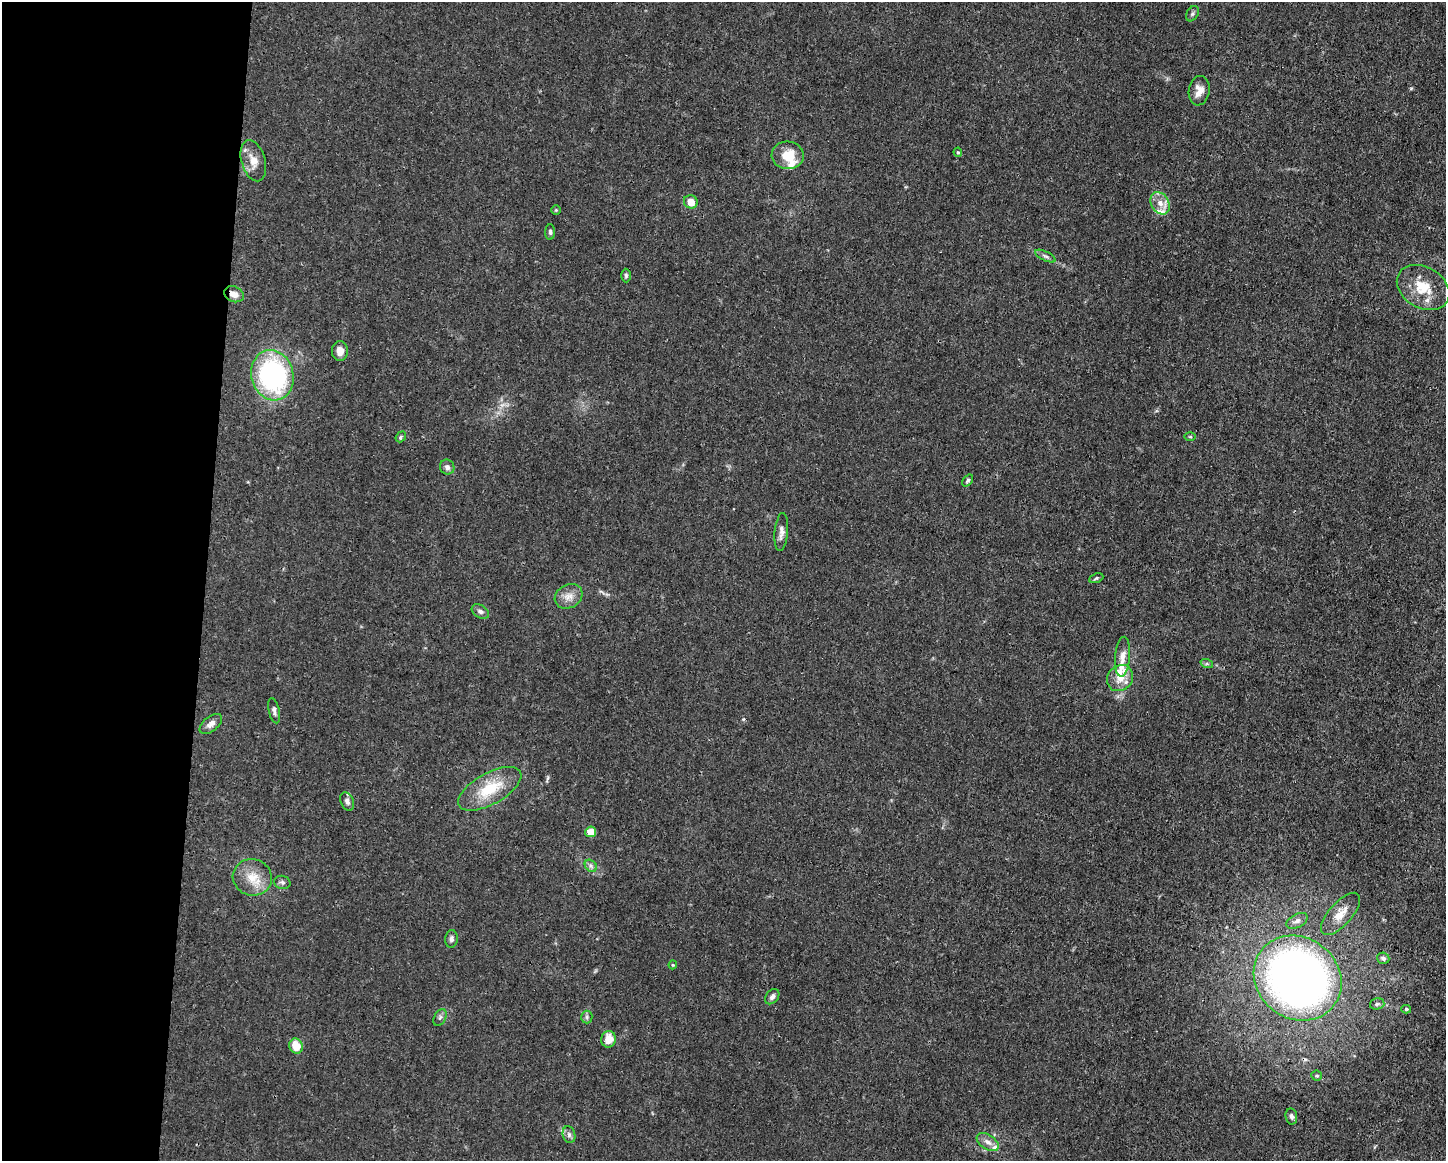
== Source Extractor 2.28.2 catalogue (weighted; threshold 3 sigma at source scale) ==
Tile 4 of 3 x 4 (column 1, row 2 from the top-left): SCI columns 112-1555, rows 2320-3478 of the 4666 x 4638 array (HDU 1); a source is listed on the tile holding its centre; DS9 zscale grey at full resolution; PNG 1448 x 1163 px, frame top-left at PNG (2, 2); each listed source drawn as its Kron ellipse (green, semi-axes under 4 px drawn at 4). Shown black and unused: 14% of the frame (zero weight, under 3 of 4 exposures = <1% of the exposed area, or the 3 px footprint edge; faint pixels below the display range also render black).
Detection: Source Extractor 2.28.2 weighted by HDU 2 'WHT'; one run over the whole footprint, this tile lists its part. Background 0.0154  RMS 0.0025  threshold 0.0113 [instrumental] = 3 sigma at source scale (4.5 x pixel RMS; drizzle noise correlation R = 1.50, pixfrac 1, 0.05/0.05 arcsec/px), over >= 5 px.
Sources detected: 57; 6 inside a brighter listed object's ellipse — not listed separately; the other 51 listed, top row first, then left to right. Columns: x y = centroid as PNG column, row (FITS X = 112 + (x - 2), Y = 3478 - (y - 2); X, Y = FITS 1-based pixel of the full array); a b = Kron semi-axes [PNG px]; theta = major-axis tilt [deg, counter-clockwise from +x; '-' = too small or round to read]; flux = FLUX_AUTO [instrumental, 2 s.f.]
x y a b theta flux
1192 14 8 5 60 0.57
1199 91 15 10 80 2.5
958 152 5 4 - 0.38
788 155 16 14 -3 5.6
253 161 21 12 -74 3.3
691 202 7 6 - 2.8
1160 203 12 8 -62 2.3
556 210 4 4 - 0.26
550 232 8 5 89 0.55
1045 256 11 4 -26 0.71
626 275 7 5 -89 0.43
1423 287 28 20 -31 7.4
234 294 10 7 -24 1.8
340 351 10 8 -90 1.9
272 375 25 21 -74 46
1190 436 6 4 0 0.3
401 437 6 4 51 0.42
447 467 7 7 - 1
968 480 6 4 51 0.44
781 532 19 6 85 1.4
1096 578 7 4 22 0.42
569 596 14 11 29 2.4
480 611 9 6 -33 0.79
1123 657 20 7 85 2
1207 664 6 4 -18 0.42
1120 678 14 12 46 3.3
274 711 13 5 -78 0.83
211 724 13 7 39 1.4
490 789 35 15 29 9.8
347 801 9 6 -66 0.98
591 832 5 5 - 5.7
591 866 7 5 -46 0.64
252 877 19 18 - 5.2
282 882 8 6 -12 0.7
1340 914 26 11 48 3.4
1297 921 11 6 29 1.1
451 939 9 6 84 0.85
1383 958 6 5 - 0.76
673 965 4 4 - 0.26
1298 978 46 40 -37 180
772 997 8 6 51 0.93
1377 1004 7 5 15 0.53
1406 1009 5 4 - 0.37
440 1017 9 5 63 0.63
587 1017 6 5 - 0.58
609 1039 8 7 - 3.5
296 1046 8 6 -66 4.6
1317 1076 5 5 - 0.4
1291 1116 8 5 -79 0.81
569 1135 8 6 -76 0.86
988 1142 12 7 -34 1.5
Overlapping masked pixels (flux is a lower limit): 2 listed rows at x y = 234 294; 1298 978